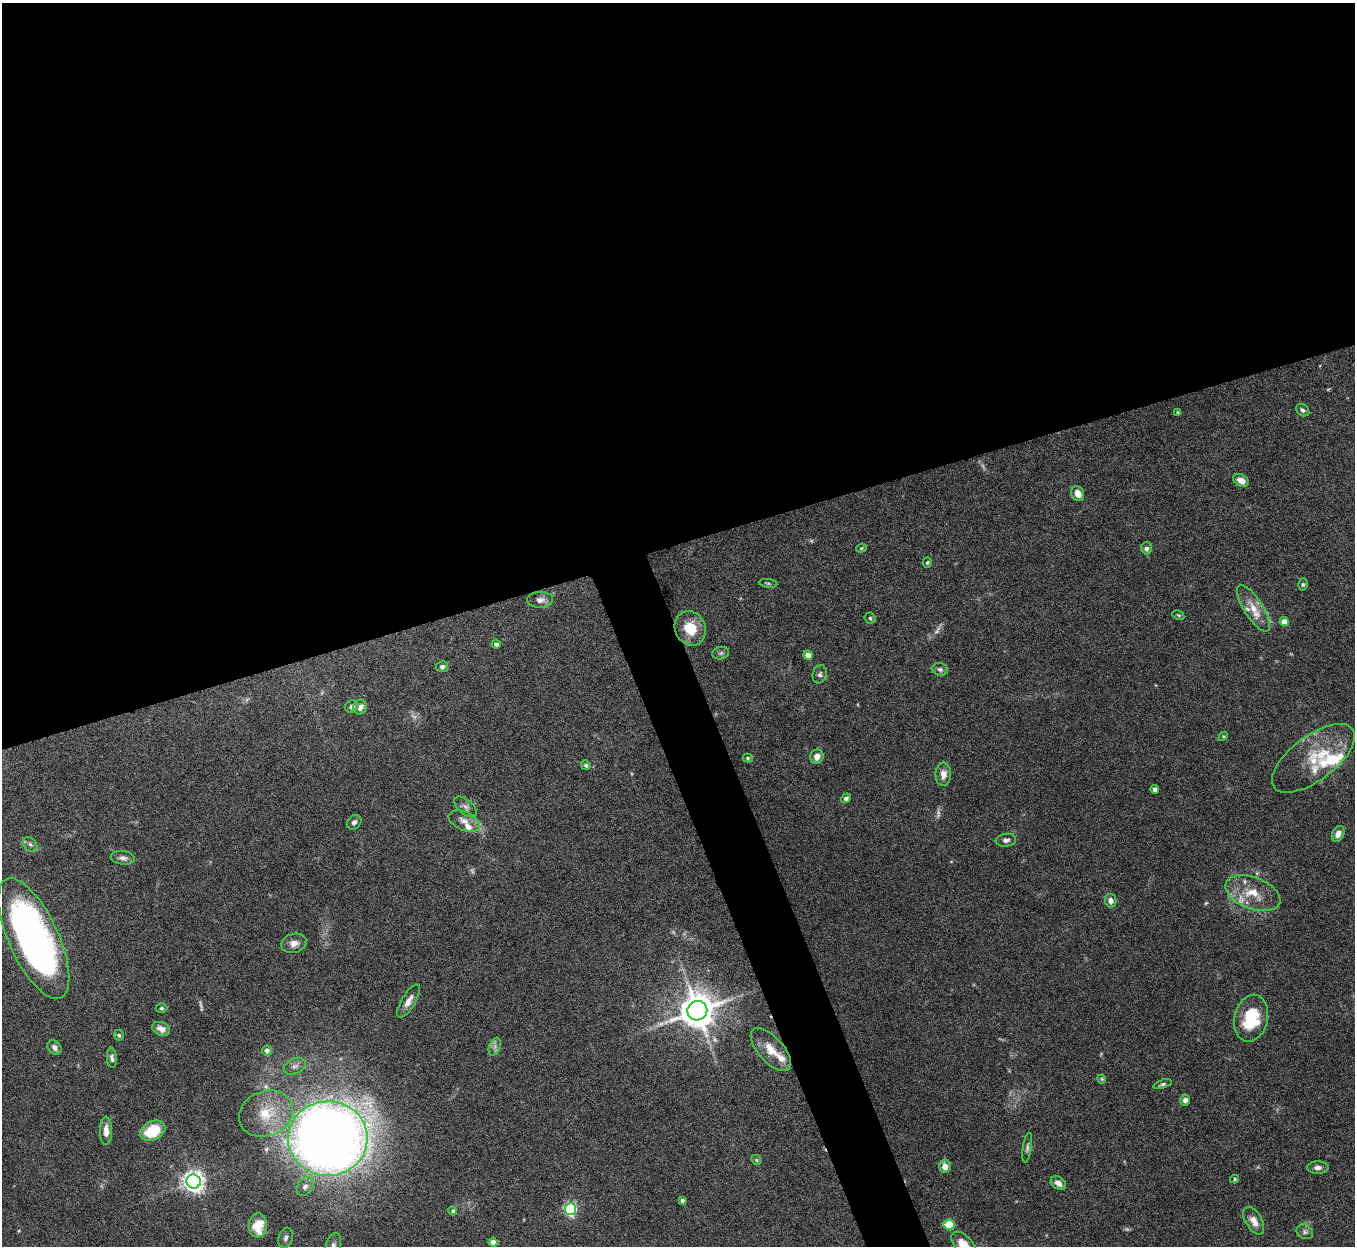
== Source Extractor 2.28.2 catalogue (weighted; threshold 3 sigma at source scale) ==
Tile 2 of 4 x 4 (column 2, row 1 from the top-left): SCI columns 1357-2709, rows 3884-5127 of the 5419 x 5403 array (HDU 1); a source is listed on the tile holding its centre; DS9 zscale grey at full resolution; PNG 1357 x 1248 px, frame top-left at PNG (2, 3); each listed source drawn as its Kron ellipse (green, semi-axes under 4 px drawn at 4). Shown black and unused: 46% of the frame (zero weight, under 8 of 15 exposures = <1% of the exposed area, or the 3 px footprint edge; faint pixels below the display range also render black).
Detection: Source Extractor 2.28.2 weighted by HDU 2 'WHT'; one run over the whole footprint, this tile lists its part. Background 0.163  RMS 0.0048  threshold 0.0196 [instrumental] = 3 sigma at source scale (4.09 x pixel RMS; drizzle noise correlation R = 1.36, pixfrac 0.8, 0.05/0.05 arcsec/px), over >= 5 px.
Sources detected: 101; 13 too faint to see at this stretch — neither listed nor drawn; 8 inside a brighter listed object's ellipse — not listed separately; the other 80 listed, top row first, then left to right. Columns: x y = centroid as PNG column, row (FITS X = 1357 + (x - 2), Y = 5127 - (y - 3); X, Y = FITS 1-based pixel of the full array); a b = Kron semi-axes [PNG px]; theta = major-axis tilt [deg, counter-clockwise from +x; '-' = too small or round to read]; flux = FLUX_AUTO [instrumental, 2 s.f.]
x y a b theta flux
1303 410 7 5 -39 1.2
1178 412 4 4 - 0.68
1241 480 8 6 -29 4.1
1078 493 8 6 -62 3.2
861 548 5 4 - 0.54
1146 548 6 5 - 1.5
927 563 5 4 - 0.6
768 583 9 4 -6 0.72
1303 584 6 4 75 0.7
540 600 13 8 2 2.6
1253 608 27 9 -57 7
1178 615 6 3 -27 0.48
870 618 5 5 - 0.72
1284 622 4 4 - 6.4
690 628 17 15 -65 11
496 644 4 4 - 1.2
721 653 8 6 16 1.1
808 655 4 4 - 6.5
442 667 6 5 - 1.4
940 669 8 6 -15 1.3
820 674 9 7 76 1.4
352 706 7 6 - 1.5
360 707 7 6 - 2.7
1223 736 5 4 - 0.48
817 757 7 6 - 3.4
748 758 5 4 - 0.63
1313 758 49 22 37 19
586 765 5 4 - 0.92
943 774 11 8 88 3.5
1155 789 4 4 - 2.4
846 798 5 4 - 1.3
466 807 14 7 -41 1.9
464 821 16 9 -24 3.8
354 822 8 6 45 1.6
1338 834 8 6 64 3
1006 840 10 6 7 1.6
30 845 8 6 -48 1.3
123 858 12 6 -8 1.9
1253 893 29 16 -21 11
1111 901 7 5 -79 2.5
34 938 65 25 -65 180
294 943 13 9 15 3.2
408 1001 19 7 59 3.4
161 1008 6 4 1 0.81
697 1011 10 9 - 1100
1251 1018 24 16 76 20
161 1029 9 6 -24 3.4
119 1035 5 5 - 0.77
54 1047 8 6 -49 2.1
495 1047 9 5 71 1.5
771 1049 27 12 -48 8.3
267 1051 5 5 - 2.2
112 1058 10 5 -85 1.4
295 1066 11 7 24 2.1
1102 1079 4 4 - 0.48
1163 1084 9 4 19 0.95
1185 1100 5 5 - 1.7
266 1114 28 22 23 16
106 1131 14 6 90 3.9
153 1131 13 9 27 16
328 1139 40 37 4 670
1027 1148 15 4 81 1.3
756 1160 5 4 - 0.55
945 1166 6 6 - 3.9
1318 1167 11 6 1 2
1235 1179 4 4 - 0.68
194 1181 7 7 - 300
1058 1183 8 6 -39 3
305 1187 10 7 58 2.3
682 1200 4 3 - 1.2
570 1209 6 5 - 67
453 1211 5 4 - 0.74
1254 1221 15 8 -60 4
258 1225 12 9 84 10
949 1225 5 5 - 19
1305 1232 8 7 - 1.4
286 1238 10 7 71 1.7
493 1242 4 4 - 5
333 1246 14 7 73 2.7
964 1246 16 9 -50 10
Isophote crosses this tile's border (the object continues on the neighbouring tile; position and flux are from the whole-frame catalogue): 2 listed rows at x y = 333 1246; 964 1246